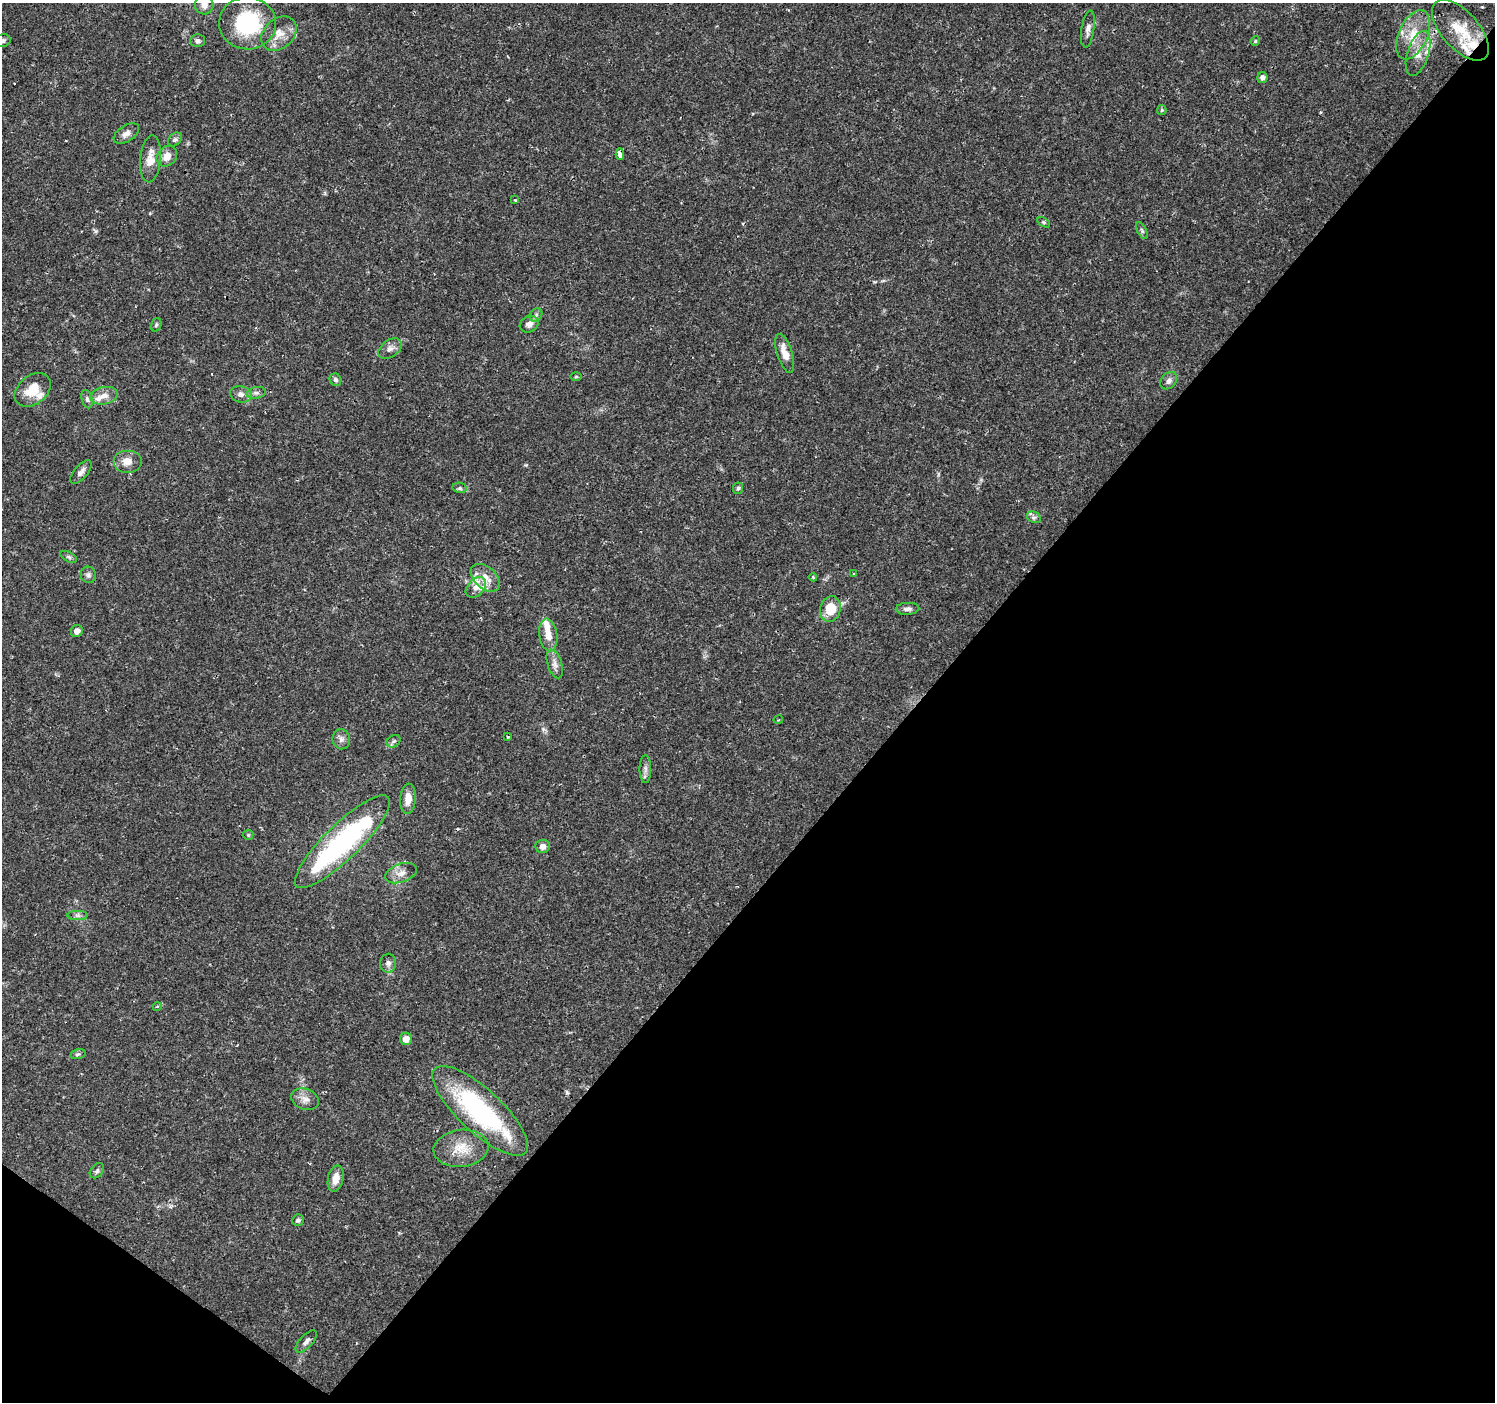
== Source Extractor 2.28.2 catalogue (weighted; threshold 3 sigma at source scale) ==
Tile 15 of 4 x 4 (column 3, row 4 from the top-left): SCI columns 2992-4484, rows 240-1639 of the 5978 x 6011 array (HDU 1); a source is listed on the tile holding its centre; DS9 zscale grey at full resolution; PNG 1497 x 1404 px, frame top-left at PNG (2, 3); each listed source drawn as its Kron ellipse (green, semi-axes under 4 px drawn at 4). Shown black and unused: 41% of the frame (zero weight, under 2 of 3 exposures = <1% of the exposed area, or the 3 px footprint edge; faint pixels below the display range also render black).
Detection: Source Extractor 2.28.2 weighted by HDU 2 'WHT'; one run over the whole footprint, this tile lists its part. Background 0.0292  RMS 0.0028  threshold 0.0125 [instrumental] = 3 sigma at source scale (4.5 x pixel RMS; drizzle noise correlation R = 1.50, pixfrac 1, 0.0396/0.0396 arcsec/px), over >= 5 px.
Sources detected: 84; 1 inside a brighter object's white glare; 2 cosmic-ray / hot-pixel residue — neither listed nor drawn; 10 inside a brighter listed object's ellipse — not listed separately; the other 71 listed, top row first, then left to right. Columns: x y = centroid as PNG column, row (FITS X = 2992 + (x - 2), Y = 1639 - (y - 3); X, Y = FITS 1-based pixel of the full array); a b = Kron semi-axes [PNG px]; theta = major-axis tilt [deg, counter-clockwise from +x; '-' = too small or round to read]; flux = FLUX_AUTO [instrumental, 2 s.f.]
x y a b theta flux
204 5 9 9 - 1.8
248 23 28 26 -1 22
1088 29 18 6 81 1.5
1460 30 37 18 -48 9.8
279 34 20 14 42 4.1
1413 35 26 14 66 7.1
3 41 8 6 16 0.7
198 41 7 6 - 0.89
1255 41 5 4 - 0.32
1418 53 23 10 72 4.1
1262 77 5 5 - 1
1162 110 5 4 - 0.33
126 134 14 8 34 1.7
175 140 8 5 46 0.68
620 154 6 4 -88 3.1
167 156 11 9 44 2.3
150 159 23 10 85 3.7
515 200 4 4 - 0.32
1043 222 7 4 -32 0.46
1142 231 9 4 -63 0.59
536 315 7 5 47 0.72
529 324 10 7 30 1.4
156 325 7 5 71 0.49
390 349 13 8 35 1.6
785 353 20 7 -73 3.8
576 377 5 3 - 0.28
335 380 6 5 - 0.71
1169 381 10 7 48 1.2
33 390 20 14 40 5.4
256 393 10 5 9 0.99
241 394 11 8 -13 1.4
104 396 14 8 11 2.1
87 399 9 5 -75 0.81
127 461 14 11 0 2.7
81 472 14 6 49 1.3
460 488 7 5 -11 0.58
738 488 6 5 - 0.42
1034 517 7 5 -26 0.7
69 557 9 5 -27 0.56
854 574 4 3 - 0.32
88 575 8 7 - 0.81
813 577 4 3 - 0.35
485 578 17 11 -42 3.8
476 587 12 8 44 1.8
830 609 13 10 74 6.8
907 609 12 6 3 1.1
77 631 6 5 - 1.5
548 635 16 9 -82 3.1
555 664 15 7 -72 1.6
778 720 5 3 - 0.24
508 737 3 3 - 0.5
341 739 10 8 -82 1.3
394 741 7 5 34 0.58
645 769 14 6 -89 1.2
408 799 15 8 86 3
248 835 5 5 - 0.33
342 842 64 17 44 50
543 846 7 6 - 1.6
401 873 17 9 19 2.3
78 915 10 4 0 0.8
388 963 9 8 - 1.1
157 1007 4 3 - 0.29
406 1039 6 6 - 2.5
78 1054 8 5 12 0.56
305 1099 14 10 -20 2
480 1111 62 21 -43 38
461 1148 27 18 7 6.2
97 1171 9 6 51 0.71
336 1179 13 7 77 3
298 1220 6 5 - 0.61
306 1342 14 6 47 1.2
Overlapping masked pixels (flux is a lower limit): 1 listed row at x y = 620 154
Isophote crosses this tile's border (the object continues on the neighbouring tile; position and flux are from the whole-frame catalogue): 2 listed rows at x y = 204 5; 3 41